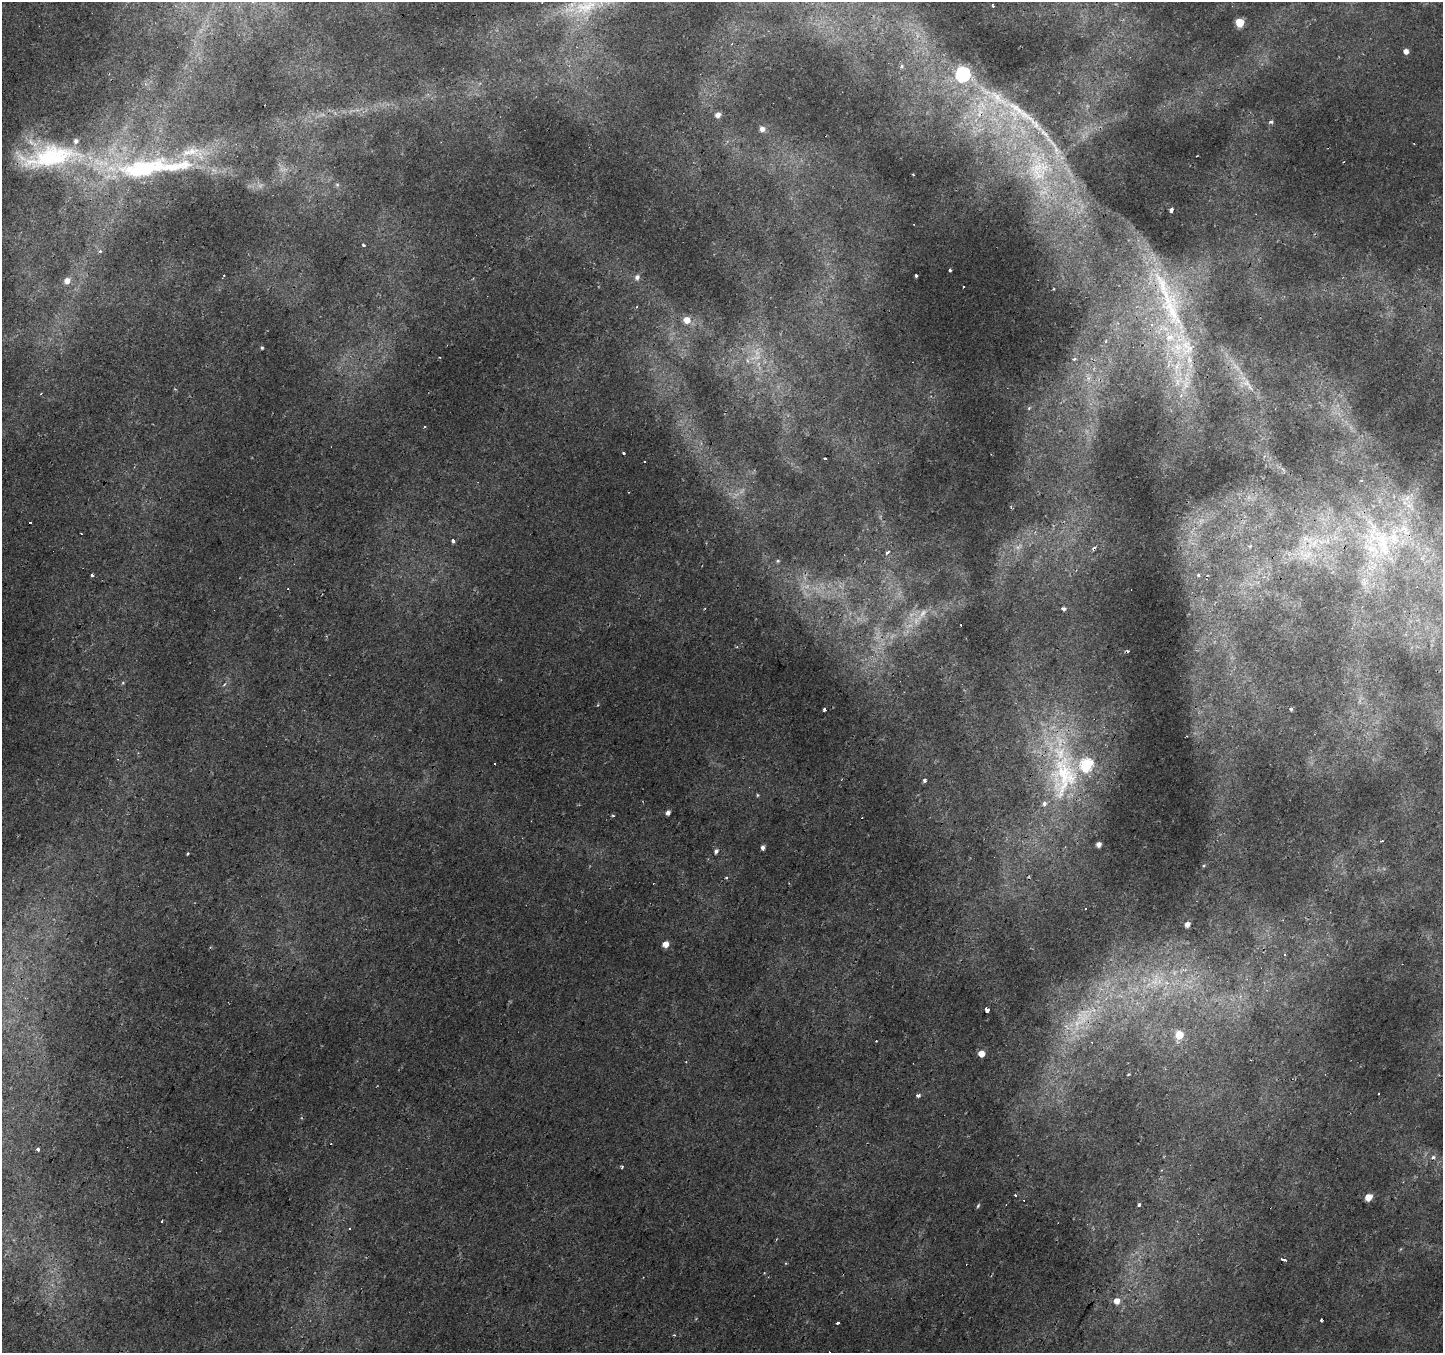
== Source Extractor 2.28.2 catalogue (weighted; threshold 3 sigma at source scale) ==
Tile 7 of 4 x 4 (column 3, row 2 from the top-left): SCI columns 2887-4327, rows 2966-4316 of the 5767 x 5863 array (HDU 1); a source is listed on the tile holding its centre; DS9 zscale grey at full resolution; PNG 1445 x 1355 px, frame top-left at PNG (2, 2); no overlay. Shown black and unused: <1% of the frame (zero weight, under 2 of 3 exposures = <1% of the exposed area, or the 3 px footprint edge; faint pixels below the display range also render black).
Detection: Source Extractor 2.28.2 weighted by HDU 2 'WHT'; one run over the whole footprint, this tile lists its part. Background 0.00476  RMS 0.0027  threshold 0.0121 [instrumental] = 3 sigma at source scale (4.5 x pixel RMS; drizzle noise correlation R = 1.50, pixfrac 1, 0.0396/0.0396 arcsec/px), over >= 5 px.
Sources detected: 128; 5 too faint to see at this stretch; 27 cosmic-ray / hot-pixel residue — not listed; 12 inside a brighter listed object's ellipse — not listed separately; the other 84 listed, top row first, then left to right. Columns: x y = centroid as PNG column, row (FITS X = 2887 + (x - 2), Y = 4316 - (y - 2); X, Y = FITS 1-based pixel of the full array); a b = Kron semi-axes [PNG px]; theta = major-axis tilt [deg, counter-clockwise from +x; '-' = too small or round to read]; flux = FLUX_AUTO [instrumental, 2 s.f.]
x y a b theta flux
587 6 44 26 27 24
1240 23 5 5 - 10
732 44 4 2 - 0.21
1406 51 5 4 - 1.6
902 66 5 3 - 0.38
963 74 7 6 - 44
145 84 5 4 - 0.47
1016 109 51 14 -34 15
979 112 22 8 83 5
718 115 6 5 - 1.5
1271 122 5 4 - 0.49
762 129 6 6 - 1.5
49 157 95 32 8 45
143 169 104 29 11 53
1037 170 46 25 -89 23
913 174 3 2 - 0.17
337 185 6 5 - 0.53
1171 210 4 3 - 1.6
363 245 4 3 - 0.4
100 251 5 5 - 0.48
950 270 3 2 - 0.35
916 275 3 3 - 1.5
637 277 6 6 - 1
67 281 7 6 - 2.2
1054 289 3 2 - 0.22
1171 310 72 28 -67 39
687 320 6 6 - 2.9
1106 341 4 4 - 0.39
262 348 4 3 - 0.34
439 357 3 2 - 0.22
1074 359 5 4 - 0.65
1088 378 6 6 - 0.89
1177 381 11 5 -90 1.4
1246 383 13 7 -15 1.9
1186 385 13 8 78 2.8
424 426 3 3 - 1
624 453 3 3 - 0.99
825 458 3 3 - 1.2
1409 505 11 7 -9 1.7
453 541 3 3 - 2.9
1381 542 53 28 -52 22
887 552 3 3 - 1.8
1307 554 17 8 20 3.2
778 561 5 4 - 0.33
92 575 3 3 - 8
1199 575 4 4 - 1.1
705 608 4 2 - 0.21
1064 609 4 4 - 1
923 613 14 8 49 2.3
123 683 5 3 - 0.28
1291 709 5 3 - 0.3
824 710 4 3 - 0.58
1187 736 2 2 - 0.22
1064 776 76 42 83 50
924 780 3 3 - 2.3
757 795 5 3 - 0.26
668 813 5 4 - 1.1
613 815 4 3 - 0.28
1382 841 4 3 - 0.35
1099 844 4 4 - 1.5
763 848 4 4 - 0.9
716 851 6 4 59 0.71
187 854 4 3 - 0.23
726 877 3 3 - 0.85
1187 924 4 4 - 1.6
666 944 5 4 - 2.8
987 1010 3 3 - 8.5
1179 1035 6 5 - 7.3
981 1054 5 5 - 3.5
1128 1074 4 3 - 0.25
918 1095 4 3 - 0.94
37 1149 4 3 - 0.86
1433 1157 6 5 - 0.68
622 1167 3 3 - 0.62
1368 1197 5 5 - 4.1
1139 1205 3 3 - 2.3
978 1206 6 4 62 0.4
162 1221 3 2 - 0.41
349 1229 3 3 - 0.68
1283 1259 5 3 - 1.5
785 1263 4 3 - 0.24
1117 1301 6 6 - 2.2
837 1323 3 3 - 1.5
674 1335 3 3 - 0.27
Overlapping masked pixels (flux is a lower limit): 3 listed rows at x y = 1016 109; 979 112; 49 157
Isophote crosses this tile's border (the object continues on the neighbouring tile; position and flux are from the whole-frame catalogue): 1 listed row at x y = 587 6